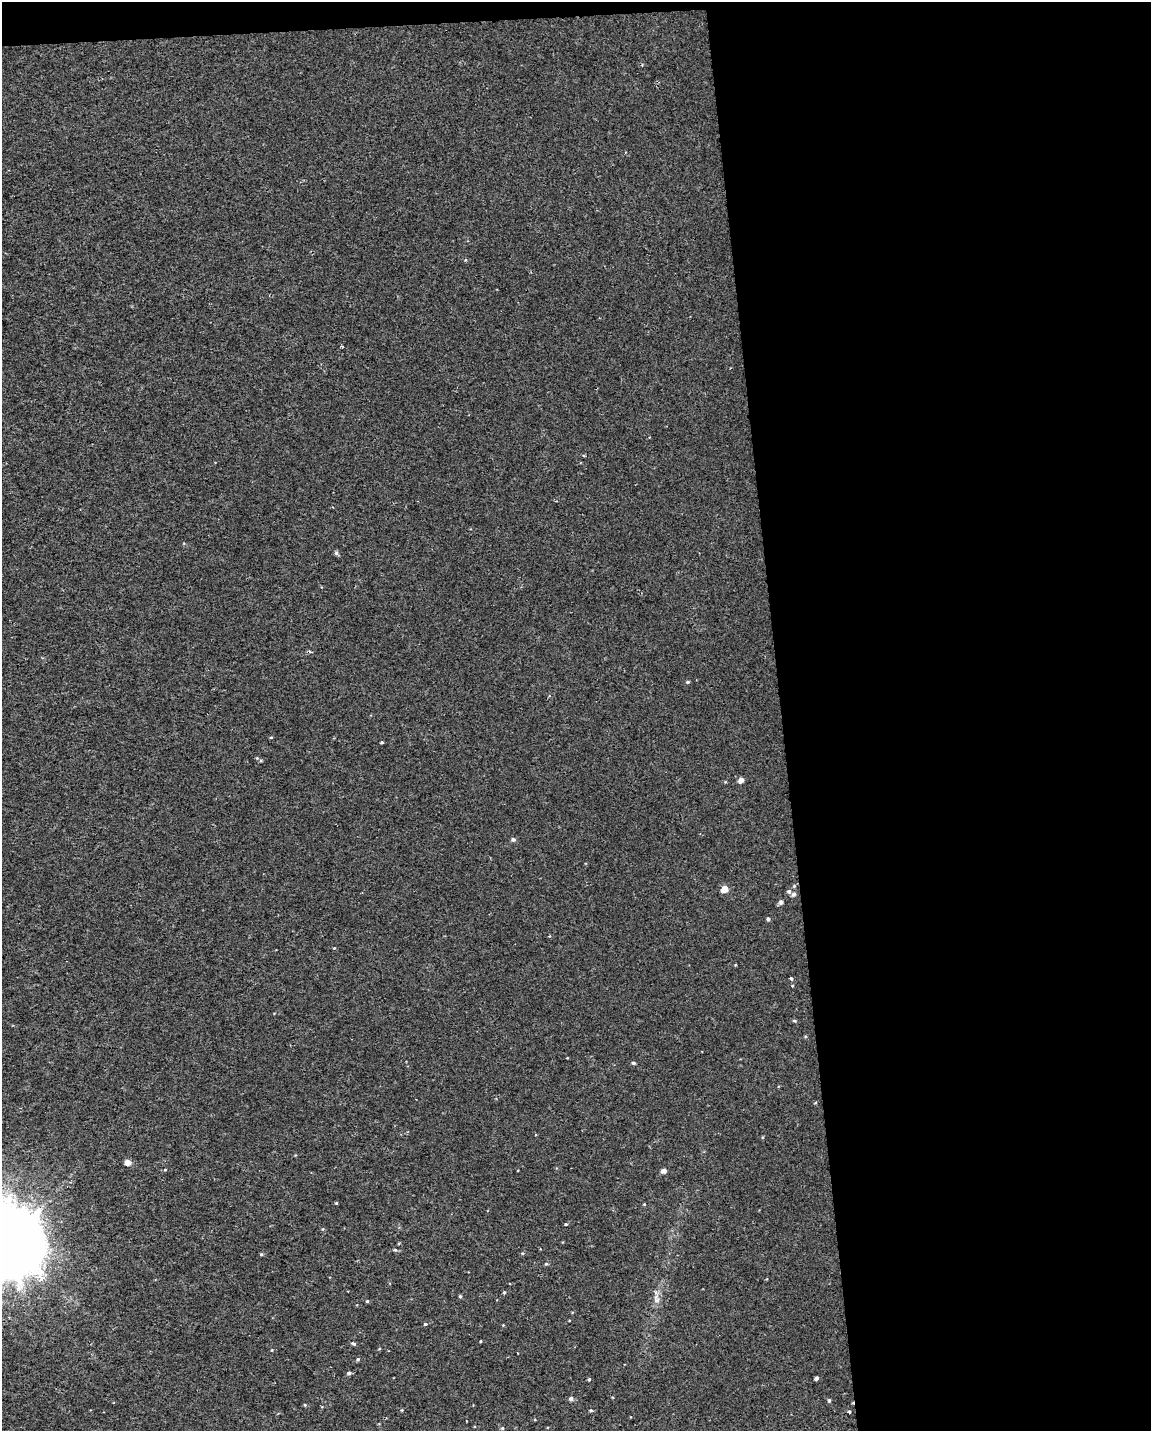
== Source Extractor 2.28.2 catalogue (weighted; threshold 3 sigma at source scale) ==
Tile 4 of 4 x 3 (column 4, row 1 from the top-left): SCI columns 3447-4595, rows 2910-4338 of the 4595 x 4347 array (HDU 1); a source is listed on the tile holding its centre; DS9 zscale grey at full resolution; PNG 1153 x 1433 px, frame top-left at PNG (2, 2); no overlay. Shown black and unused: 33% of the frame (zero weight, under 2 of 3 exposures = <1% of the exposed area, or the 3 px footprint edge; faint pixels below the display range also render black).
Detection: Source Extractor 2.28.2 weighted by HDU 2 'WHT'; one run over the whole footprint, this tile lists its part. Background 5.72e-04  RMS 0.0029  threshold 0.013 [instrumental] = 3 sigma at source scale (4.5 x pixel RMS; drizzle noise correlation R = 1.50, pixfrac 1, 0.0396/0.0396 arcsec/px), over >= 5 px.
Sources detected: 44; all 44 listed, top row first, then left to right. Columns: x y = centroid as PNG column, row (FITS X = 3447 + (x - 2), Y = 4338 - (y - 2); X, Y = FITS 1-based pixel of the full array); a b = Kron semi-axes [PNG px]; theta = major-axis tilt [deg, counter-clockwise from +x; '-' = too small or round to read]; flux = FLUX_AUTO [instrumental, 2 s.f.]
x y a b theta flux
342 346 3 3 - 0.28
336 553 5 5 - 0.51
688 682 4 3 - 0.36
271 737 4 3 - 0.26
382 742 4 3 - 0.3
257 758 4 3 - 0.25
741 780 5 4 - 1.8
513 839 5 4 - 0.67
794 886 4 4 - 0.3
725 889 5 4 - 4.5
789 891 5 5 - 0.61
793 894 5 5 - 0.72
781 902 4 4 - 0.9
768 919 4 3 - 0.5
791 979 4 3 - 0.66
794 1021 5 3 - 0.33
633 1063 4 3 - 0.39
128 1163 5 4 - 2.6
165 1170 4 3 - 0.23
664 1171 4 4 - 1.5
336 1203 3 3 - 0.35
644 1204 4 3 - 0.2
566 1224 4 3 - 0.33
9 1243 21 19 -69 3900
395 1250 5 3 - 0.32
261 1254 4 4 - 0.3
504 1292 4 3 - 0.3
460 1296 4 4 - 0.34
657 1299 12 6 -66 1.2
367 1301 4 4 - 0.28
425 1324 4 4 - 0.38
480 1341 3 2 - 0.22
354 1344 6 4 -34 0.42
358 1359 4 4 - 0.35
349 1373 5 4 - 0.59
816 1378 4 3 - 0.71
589 1379 4 3 - 0.34
571 1399 5 5 - 0.74
829 1400 4 3 - 0.48
305 1405 4 3 - 0.22
402 1410 4 3 - 0.24
591 1410 5 3 - 0.36
849 1412 3 3 - 0.97
502 1428 4 4 - 0.3
Isophote crosses this tile's border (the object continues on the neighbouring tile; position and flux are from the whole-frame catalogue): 1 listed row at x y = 9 1243